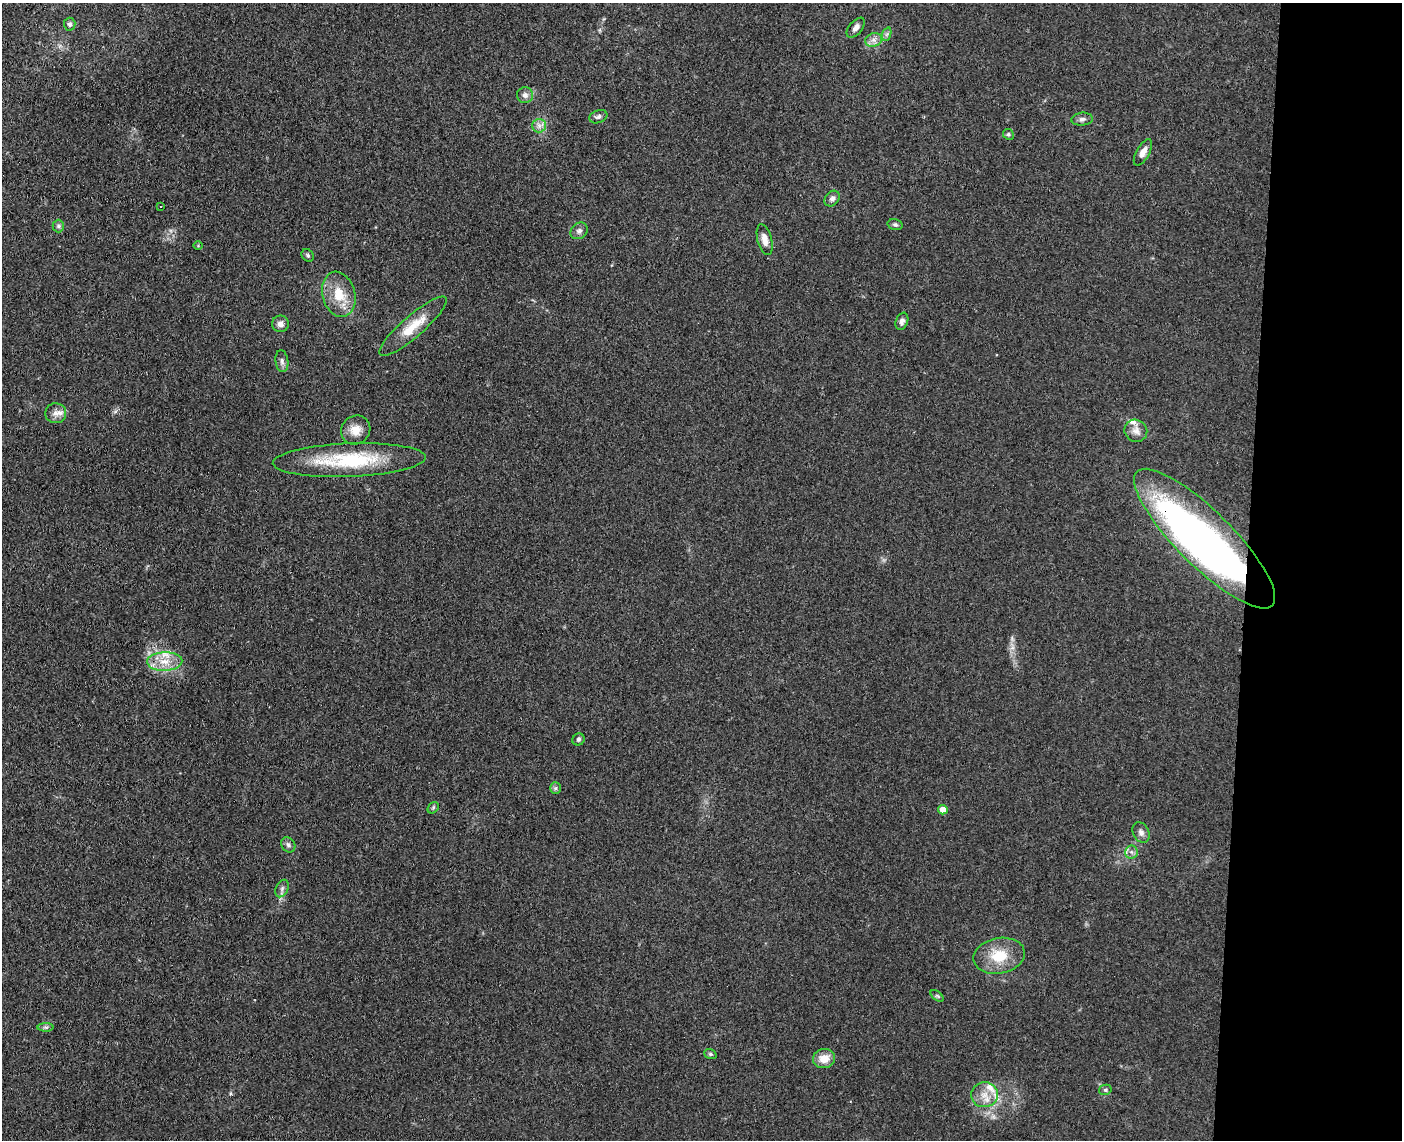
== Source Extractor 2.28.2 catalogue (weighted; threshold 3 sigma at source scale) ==
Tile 9 of 3 x 4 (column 3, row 3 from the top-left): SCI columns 3076-4475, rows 1146-2283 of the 4640 x 4568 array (HDU 1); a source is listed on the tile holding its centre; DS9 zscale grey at full resolution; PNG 1404 x 1142 px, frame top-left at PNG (2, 3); each listed source drawn as its Kron ellipse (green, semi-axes under 4 px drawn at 4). Shown black and unused: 11% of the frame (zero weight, under 3 of 4 exposures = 5% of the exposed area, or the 3 px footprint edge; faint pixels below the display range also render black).
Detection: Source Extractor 2.28.2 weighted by HDU 2 'WHT'; one run over the whole footprint, this tile lists its part. Background 0.13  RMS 0.0071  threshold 0.0321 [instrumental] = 3 sigma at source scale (4.5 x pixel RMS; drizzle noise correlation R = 1.50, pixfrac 1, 0.05/0.05 arcsec/px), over >= 5 px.
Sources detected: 49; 1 inside a brighter object's white glare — neither listed nor drawn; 4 inside a brighter listed object's ellipse — not listed separately; the other 44 listed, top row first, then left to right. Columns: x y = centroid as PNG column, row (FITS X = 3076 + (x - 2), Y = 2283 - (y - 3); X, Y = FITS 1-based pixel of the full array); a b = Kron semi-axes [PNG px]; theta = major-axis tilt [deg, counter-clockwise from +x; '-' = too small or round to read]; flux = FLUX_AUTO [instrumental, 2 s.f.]
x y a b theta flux
70 24 6 5 - 1.9
856 28 12 6 50 2.9
887 34 7 4 71 1.5
874 40 8 6 20 3.4
525 95 8 8 - 3.5
598 117 9 6 19 2.4
1082 119 11 6 5 2.5
539 126 7 6 - 2.9
1008 134 5 5 - 1.4
1143 152 15 6 61 4.9
832 199 8 6 49 2.6
161 207 3 2 - 0.73
895 225 7 5 -16 1.5
58 226 6 6 - 1.4
579 231 9 7 39 2.8
765 239 16 7 -76 5.9
198 246 5 3 - 0.61
308 255 7 5 -48 1.4
339 294 23 16 -75 17
902 321 9 6 68 2.6
280 324 8 8 - 3.5
413 326 43 11 41 17
282 361 11 6 -83 2.6
56 413 10 10 - 4.3
356 430 15 14 - 9
1136 431 11 11 - 5.1
349 460 76 16 2 56
1205 539 95 27 -45 400
165 661 17 9 2 11
578 739 6 5 - 1.6
555 788 6 5 - 1.5
433 808 6 4 45 1.2
943 810 5 4 - 8.5
1141 833 11 8 -59 2.9
288 845 8 6 -56 2
1131 852 6 6 - 2.1
282 889 9 6 64 2.1
999 956 26 17 11 20
937 996 7 4 -37 1.2
46 1027 8 4 0 1.4
710 1054 6 5 - 1.2
824 1059 11 9 12 9.2
1105 1090 6 5 - 1.4
985 1095 13 12 - 9.3
Overlapping masked pixels (flux is a lower limit): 1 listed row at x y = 1205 539